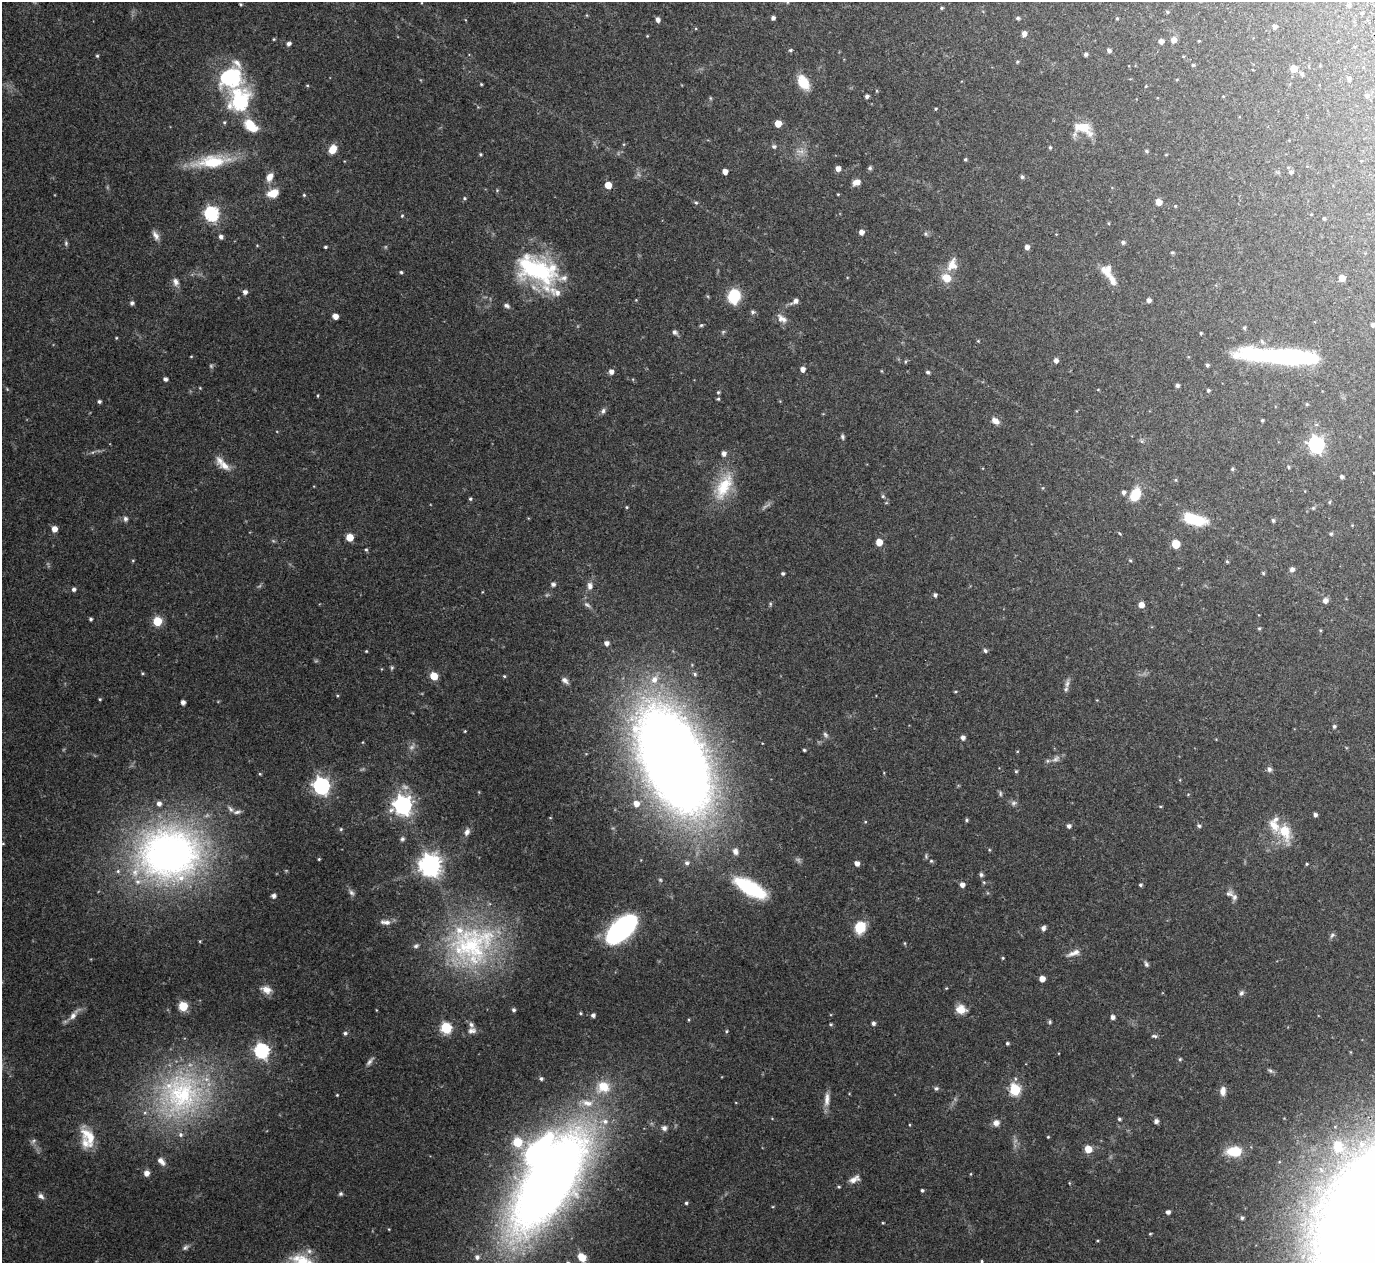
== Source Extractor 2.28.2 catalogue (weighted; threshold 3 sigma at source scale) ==
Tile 10 of 4 x 4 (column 2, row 3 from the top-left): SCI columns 1424-2796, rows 1449-2709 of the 5575 x 5551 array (HDU 1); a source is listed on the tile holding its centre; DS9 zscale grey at full resolution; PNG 1377 x 1265 px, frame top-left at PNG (2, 2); no overlay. Shown black and unused: <1% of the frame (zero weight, under 3 of 5 exposures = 4% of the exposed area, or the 3 px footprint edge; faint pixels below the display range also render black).
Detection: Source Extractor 2.28.2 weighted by HDU 2 'WHT'; one run over the whole footprint, this tile lists its part. Background 0.0876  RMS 0.0034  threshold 0.0154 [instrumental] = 3 sigma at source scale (4.5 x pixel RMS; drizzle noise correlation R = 1.50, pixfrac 1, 0.05/0.05 arcsec/px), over >= 5 px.
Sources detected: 312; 4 too faint to see at this stretch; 5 inside a brighter object's white glare — not listed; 24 inside a brighter listed object's ellipse — not listed separately; the other 279 listed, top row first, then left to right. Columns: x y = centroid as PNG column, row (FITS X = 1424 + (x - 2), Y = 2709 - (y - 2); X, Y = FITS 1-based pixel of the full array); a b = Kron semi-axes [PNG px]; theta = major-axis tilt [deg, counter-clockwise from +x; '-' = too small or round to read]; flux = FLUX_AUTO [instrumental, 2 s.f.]
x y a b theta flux
787 2 6 4 90 0.36
241 4 4 3 - 0.4
1349 5 5 4 - 0.5
942 8 4 3 - 0.41
1167 12 5 4 - 0.42
1362 13 4 3 - 0.35
773 18 4 4 - 1.1
1018 18 4 4 - 0.61
1117 18 4 4 - 0.33
658 20 5 4 - 1.3
1274 27 4 4 - 1.3
1024 34 5 5 - 1.5
647 36 3 3 - 0.22
274 39 4 3 - 0.31
1173 40 6 6 - 2
1161 41 5 4 - 1.6
288 44 5 4 - 1.1
791 50 5 3 - 0.49
1109 50 5 4 - 0.99
1086 54 4 4 - 0.8
97 56 4 3 - 0.42
1017 61 5 4 - 0.37
1193 65 4 4 - 0.37
1293 69 5 5 - 4.6
1302 74 6 5 - 0.59
228 75 35 16 36 17
1349 79 4 4 - 0.83
803 82 14 9 -59 8.2
481 84 3 3 - 0.33
307 85 5 3 - 0.3
1146 86 4 3 - 0.25
867 96 4 4 - 0.88
1223 96 4 2 - 0.21
1367 96 6 5 - 0.74
710 98 6 3 -71 0.36
240 102 15 10 -83 55
936 109 4 3 - 0.34
224 122 5 4 - 0.44
778 123 5 5 - 4.7
251 126 19 11 -43 7.2
1082 127 22 11 -8 6
774 146 6 6 - 0.64
1050 147 4 3 - 0.44
333 149 9 7 59 4
1146 151 5 4 - 0.52
480 154 4 3 - 0.39
965 159 4 3 - 0.4
212 162 42 14 7 15
838 168 5 5 - 1.9
870 168 5 5 - 0.61
725 171 4 4 - 2.2
1291 172 5 4 - 0.66
270 177 11 7 64 2.7
1022 177 5 4 - 0.72
857 182 8 6 19 2.4
608 185 5 5 - 5.9
497 190 4 4 - 0.32
273 193 11 8 21 5.3
838 194 3 3 - 0.27
304 195 4 4 - 0.37
464 198 5 4 - 0.44
1159 202 5 5 - 3.4
696 203 5 4 - 0.44
1175 206 4 4 - 0.29
212 214 6 6 - 63
402 216 5 4 - 0.36
1324 218 4 3 - 0.47
1108 223 5 3 - 0.3
861 232 5 5 - 1.8
925 234 6 5 - 0.54
156 235 14 7 -61 1.7
221 237 5 5 - 1.1
1123 242 5 4 - 0.75
66 243 7 5 -89 0.58
257 245 5 3 - 0.26
325 247 3 3 - 0.43
1027 247 5 5 - 1.5
1172 252 5 4 - 0.42
952 265 16 11 70 3.9
537 270 45 25 -26 42
401 272 4 3 - 0.48
1107 272 21 9 -48 3.8
946 278 8 7 - 5.8
1342 278 5 5 - 3.8
175 282 11 8 -72 1.7
245 292 5 5 - 1.4
734 296 12 9 80 14
1149 300 4 4 - 1.3
795 301 8 5 33 1.7
132 303 5 5 - 0.91
506 306 7 5 -23 0.9
752 312 6 5 - 0.72
335 316 5 4 - 2.6
782 319 15 8 -34 2.2
701 325 5 4 - 0.47
1373 325 4 4 - 0.93
1244 328 5 4 - 0.41
675 332 7 6 - 0.86
1201 333 4 3 - 0.39
116 338 4 3 - 0.27
978 341 4 4 - 0.32
191 356 4 3 - 0.27
1296 358 51 16 2 35
1056 360 5 5 - 1.4
906 361 5 3 - 0.37
1207 365 4 4 - 0.59
802 369 5 5 - 1.7
611 372 5 5 - 1.7
928 372 4 4 - 0.75
165 379 5 4 - 0.88
1177 385 4 4 - 0.78
200 388 4 4 - 0.26
1208 390 4 4 - 0.54
718 392 4 4 - 0.42
318 396 4 2 - 0.3
718 399 5 4 - 0.41
99 402 4 4 - 0.73
1307 404 4 4 - 0.33
603 411 8 6 71 0.86
1262 420 4 3 - 0.4
995 421 10 7 -32 1.9
842 437 7 5 -68 0.62
1316 444 7 6 - 98
724 453 5 5 - 1.4
224 465 18 11 -29 3.4
1288 467 5 4 - 0.44
1232 469 4 4 - 0.5
1342 477 4 3 - 0.8
1175 480 5 3 - 0.35
724 487 40 17 63 13
1123 492 5 5 - 0.89
1135 495 11 8 68 9.9
883 496 5 5 - 0.48
470 499 4 4 - 0.49
1330 502 5 3 - 0.3
627 507 4 3 - 0.31
1313 508 6 4 45 0.42
125 519 7 6 - 0.88
1195 519 27 11 -17 12
1273 520 5 4 - 0.62
54 529 5 5 - 2.8
1331 534 5 4 - 0.51
350 537 5 5 - 6.2
879 542 5 5 - 5.2
1176 544 6 5 - 8
366 550 5 4 - 0.44
1130 560 4 4 - 0.37
1227 562 4 3 - 0.41
1292 569 6 5 - 1.1
1263 573 4 4 - 0.39
783 574 4 4 - 0.59
553 584 7 5 -1 0.69
590 586 10 7 -87 1.6
74 589 5 5 - 0.96
935 595 4 4 - 0.87
1325 601 5 5 - 1.8
587 605 10 5 -32 0.92
1141 605 5 5 - 2.4
91 619 3 3 - 0.61
157 621 5 5 - 15
1259 628 5 4 - 0.42
606 643 5 5 - 1.6
366 651 3 3 - 0.29
985 651 5 5 - 0.75
392 668 6 5 - 0.46
142 673 5 3 - 0.35
695 674 6 5 - 0.59
434 676 5 5 - 8
504 676 4 3 - 0.36
565 680 10 6 -42 1.2
1067 683 14 5 75 1.4
956 691 5 3 - 0.31
100 699 4 3 - 0.35
183 702 4 4 - 1.4
1334 726 4 4 - 0.64
465 731 4 3 - 0.27
825 735 9 5 -50 0.74
963 738 5 4 - 1.3
804 750 3 3 - 0.46
1056 759 13 7 33 1.7
673 760 97 52 -65 520
1269 769 7 6 - 0.86
1016 771 4 4 - 0.42
260 774 4 3 - 0.32
322 786 7 6 - 110
1000 794 8 4 -90 0.54
1014 803 8 5 27 0.86
636 804 6 6 - 2.6
403 805 7 7 - 170
1160 806 4 3 - 0.28
391 810 9 6 28 1.3
1315 815 4 4 - 0.99
966 820 5 4 - 0.49
1069 826 5 5 - 1
1199 826 5 4 - 0.61
341 829 5 4 - 0.4
467 832 9 6 65 1.4
1285 832 25 15 -68 8.1
402 839 6 5 - 0.68
3 844 5 3 - 0.31
735 851 9 7 -79 1.5
169 854 86 71 8 150
319 859 4 3 - 0.34
931 861 5 4 - 0.43
687 863 6 6 - 0.99
857 863 5 4 - 1.6
1307 864 4 3 - 0.33
430 865 8 8 - 210
981 875 6 5 - 0.69
962 885 5 5 - 1.6
1140 885 4 4 - 0.55
749 887 35 13 -29 26
351 893 8 6 -45 0.95
1229 894 10 8 6 1.2
274 896 5 4 - 1.1
385 922 15 6 -6 1.9
860 927 14 12 71 6.7
1043 928 6 5 - 0.95
621 929 29 14 42 73
1332 935 8 4 54 0.64
904 943 5 3 - 0.33
472 944 68 55 24 61
1072 954 12 7 26 1.7
1003 958 4 4 - 0.32
1146 964 8 5 -65 0.73
1042 979 5 5 - 3.3
266 990 14 9 -20 2.7
1241 993 8 5 60 0.78
183 1006 5 5 - 17
961 1009 11 9 -10 4
514 1010 4 4 - 0.67
580 1013 4 4 - 0.39
73 1015 15 7 57 2.2
593 1015 4 4 - 0.99
1112 1017 5 5 - 1.1
1050 1022 6 4 83 0.47
873 1023 5 4 - 0.9
831 1024 5 4 - 0.4
446 1028 6 6 - 27
472 1031 11 9 13 1.6
726 1031 4 4 - 0.38
345 1033 5 4 - 0.7
1154 1036 7 4 -3 0.63
1007 1043 3 3 - 0.55
262 1051 7 6 - 65
1180 1059 5 4 - 0.42
369 1062 12 5 51 1.1
541 1079 5 5 - 0.67
936 1088 6 5 - 0.68
1015 1090 6 6 - 27
1223 1091 11 7 87 2.1
181 1093 61 55 83 62
337 1095 4 3 - 0.27
827 1100 20 7 85 2.6
1119 1119 4 4 - 0.54
1156 1121 5 5 - 1.1
996 1123 8 8 - 1.7
664 1128 7 7 - 1.1
89 1136 27 14 -58 7.5
1048 1137 3 3 - 0.3
33 1141 8 5 37 0.75
1338 1146 23 20 -68 14
1088 1149 6 5 - 4.9
1235 1151 15 10 0 9.6
161 1161 12 7 -48 1.7
147 1173 7 6 - 1.5
971 1174 4 3 - 0.28
854 1179 15 7 24 2.1
549 1181 122 52 60 320
922 1190 4 3 - 0.54
341 1194 5 5 - 0.55
41 1196 9 6 -37 1.2
686 1203 4 4 - 0.52
1168 1212 4 4 - 1.1
1242 1218 6 6 - 0.87
883 1223 4 3 - 0.28
185 1248 9 6 33 0.89
582 1257 10 8 -47 4.1
982 1261 3 3 - 0.34
Isophote crosses this tile's border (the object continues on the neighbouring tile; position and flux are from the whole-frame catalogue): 1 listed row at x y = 787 2